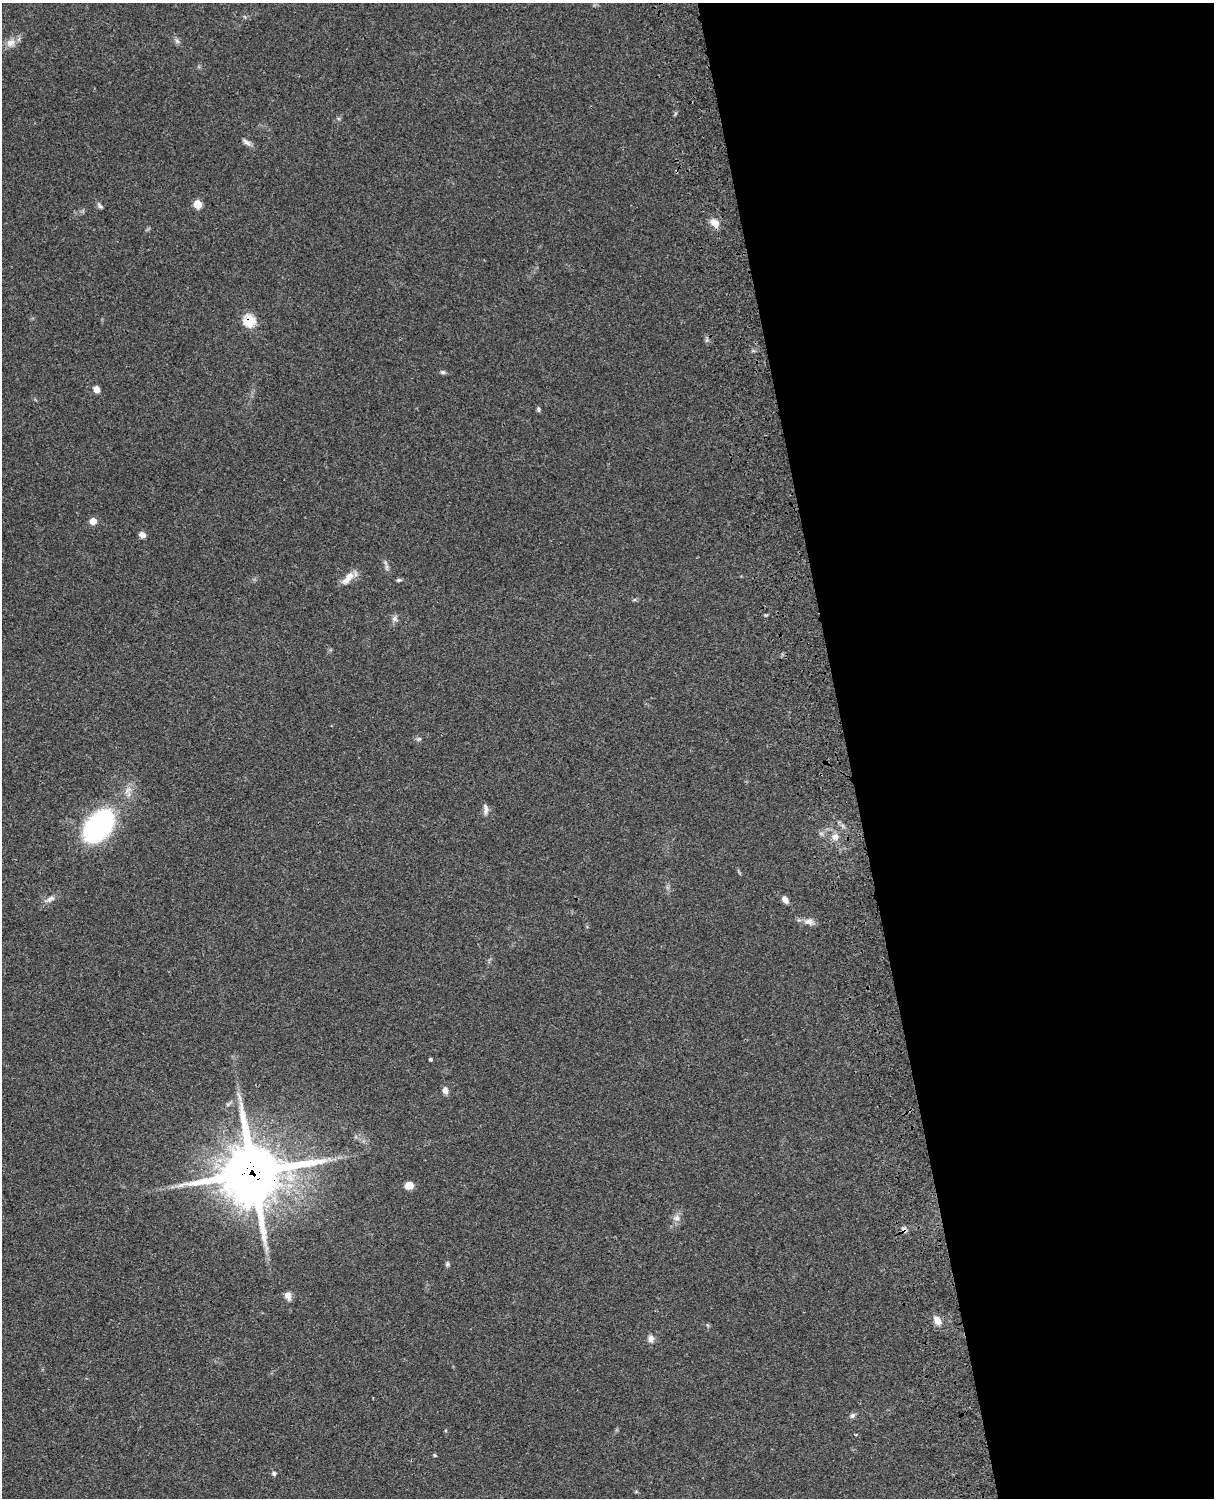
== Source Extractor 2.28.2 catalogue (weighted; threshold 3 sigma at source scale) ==
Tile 8 of 4 x 3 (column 4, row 2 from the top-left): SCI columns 3757-4968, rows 1771-3266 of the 5086 x 4925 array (HDU 1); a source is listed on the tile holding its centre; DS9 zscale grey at full resolution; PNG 1216 x 1500 px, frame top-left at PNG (2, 3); no overlay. Shown black and unused: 30% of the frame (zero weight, under 3 of 4 exposures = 6% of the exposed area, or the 3 px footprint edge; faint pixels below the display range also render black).
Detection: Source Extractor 2.28.2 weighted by HDU 2 'WHT'; one run over the whole footprint, this tile lists its part. Background 0.0982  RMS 0.0063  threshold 0.0284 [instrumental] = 3 sigma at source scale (4.5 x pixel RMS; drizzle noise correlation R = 1.50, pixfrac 1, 0.05/0.05 arcsec/px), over >= 5 px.
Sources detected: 37; all 37 listed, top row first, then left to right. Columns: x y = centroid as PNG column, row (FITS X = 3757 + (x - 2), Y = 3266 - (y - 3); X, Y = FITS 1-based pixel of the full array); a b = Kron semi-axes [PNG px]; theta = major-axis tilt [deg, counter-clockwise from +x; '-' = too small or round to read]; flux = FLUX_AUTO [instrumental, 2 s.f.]
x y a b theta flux
177 41 8 5 -45 1.5
11 43 14 11 15 5
247 142 13 6 -37 2.5
197 204 6 6 - 11
100 206 11 4 -53 1.4
714 223 13 9 -43 5.1
249 320 6 6 - 42
443 372 7 5 -20 1.2
96 389 7 6 - 3.5
538 409 6 5 - 1.2
93 521 6 6 - 6.6
142 535 7 6 - 2.9
387 567 9 4 -82 1.6
348 578 21 9 50 6.8
398 580 7 4 25 1
395 619 9 7 -36 2.1
419 739 6 5 - 1.2
486 809 15 6 -90 2.8
99 826 35 22 50 110
835 837 10 9 - 4.5
50 899 15 7 29 3.4
785 900 8 6 -52 3.6
809 921 13 9 2 3.8
430 1059 3 3 - 1
445 1090 9 7 -87 3
253 1173 23 22 - 3200
409 1185 8 7 - 6.6
676 1218 10 9 - 3.1
904 1230 8 6 -42 2.2
447 1264 8 5 73 1.1
288 1296 11 8 -69 3.4
937 1321 12 8 -60 4.8
651 1339 10 8 -82 3.1
852 1416 8 6 44 1.7
856 1435 4 3 - 0.51
435 1455 5 4 - 0.73
274 1473 6 5 - 1.2
Overlapping masked pixels (flux is a lower limit): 3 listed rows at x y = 249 320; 253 1173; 904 1230